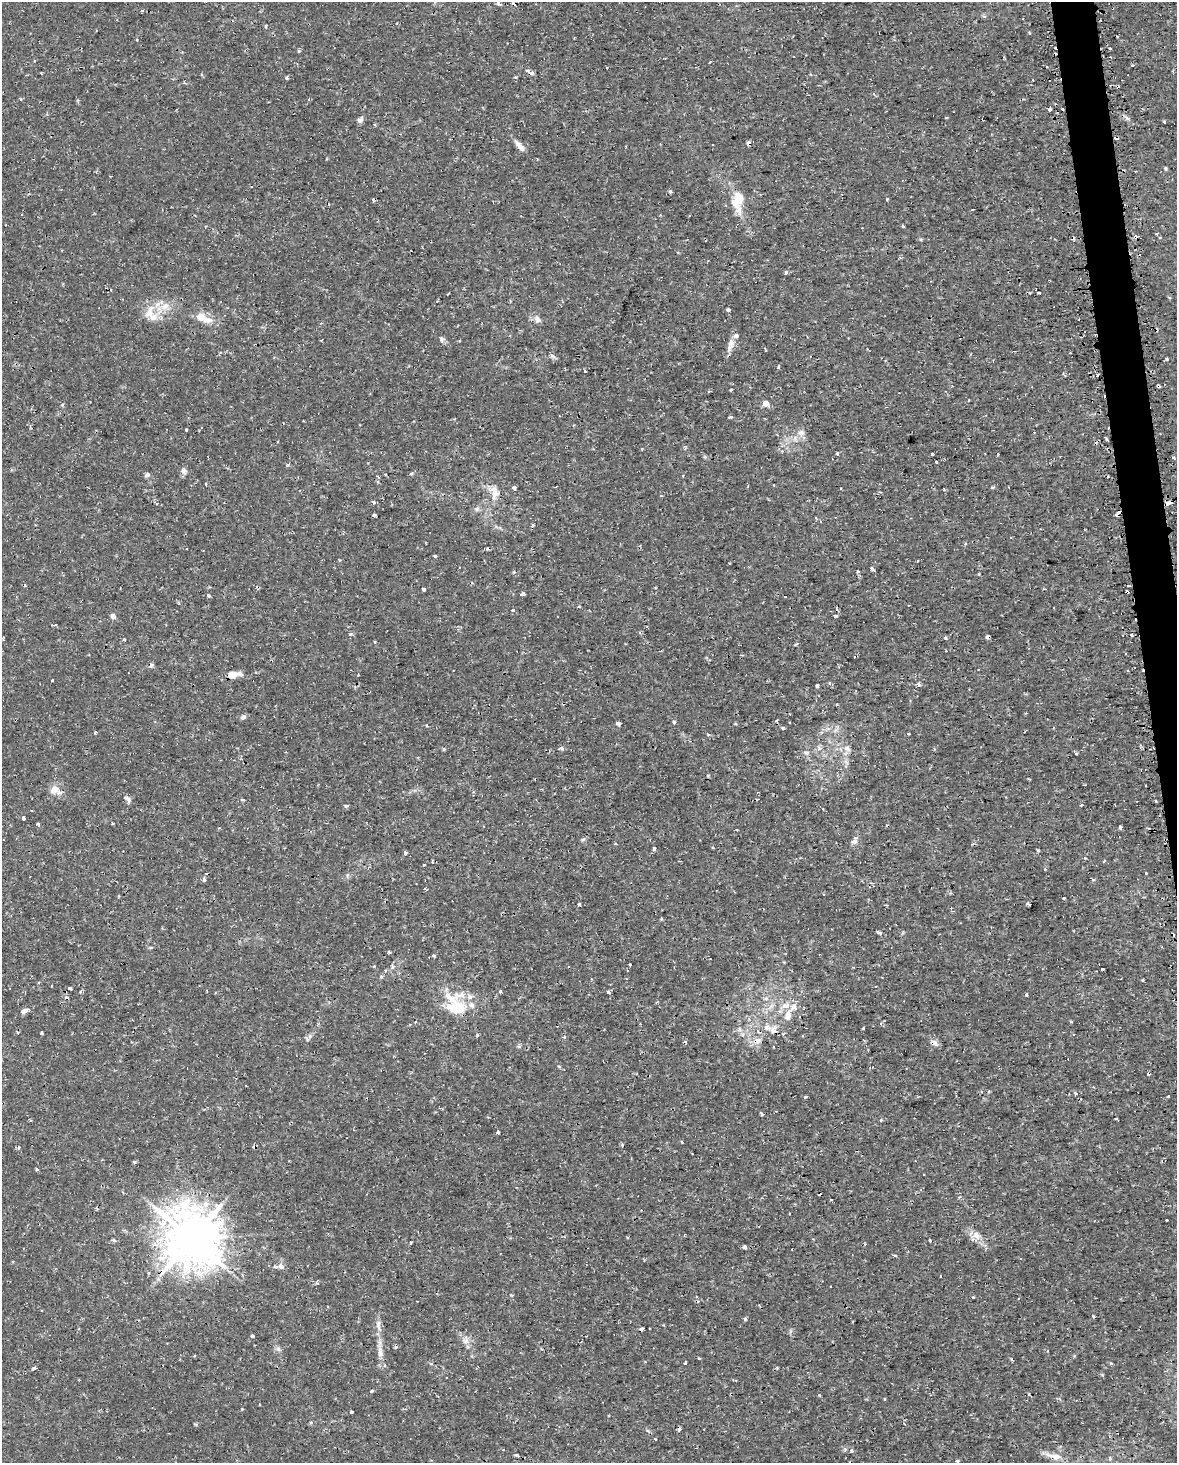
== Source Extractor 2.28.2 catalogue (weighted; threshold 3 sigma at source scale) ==
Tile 6 of 4 x 3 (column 2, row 2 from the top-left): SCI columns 1195-2369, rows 1542-3002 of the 4740 x 4499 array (HDU 1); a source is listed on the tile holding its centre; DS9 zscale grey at full resolution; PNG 1179 x 1465 px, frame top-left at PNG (2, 2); no overlay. Shown black and unused: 2% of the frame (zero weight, under 2 of 3 exposures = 3% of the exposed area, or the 3 px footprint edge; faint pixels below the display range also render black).
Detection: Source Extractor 2.28.2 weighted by HDU 2 'WHT'; one run over the whole footprint, this tile lists its part. Background 0.0102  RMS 0.0013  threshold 0.006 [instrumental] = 3 sigma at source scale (4.5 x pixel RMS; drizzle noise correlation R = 1.50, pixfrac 1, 0.0396/0.0396 arcsec/px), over >= 5 px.
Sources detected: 250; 1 inside a brighter object's white glare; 46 cosmic-ray / hot-pixel residue — not listed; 9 inside a brighter listed object's ellipse — not listed separately; the other 194 listed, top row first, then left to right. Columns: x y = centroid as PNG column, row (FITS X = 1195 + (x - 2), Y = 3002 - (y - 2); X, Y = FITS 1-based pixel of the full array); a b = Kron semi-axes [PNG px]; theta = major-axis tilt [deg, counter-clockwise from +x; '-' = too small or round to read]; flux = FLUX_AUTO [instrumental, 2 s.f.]
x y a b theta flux
498 3 4 3 - 0.35
141 11 4 3 - 0.18
266 26 4 3 - 0.21
1110 49 3 3 - 0.56
299 51 3 3 - 0.29
1132 65 3 3 - 0.13
532 73 6 5 - 0.51
287 78 5 4 - 0.18
1033 80 2 2 - 0.11
946 118 3 3 - 0.19
360 120 8 6 57 0.46
1164 122 3 3 - 0.22
374 125 4 3 - 0.17
748 143 4 4 - 0.54
519 146 20 6 -52 0.79
1165 169 3 3 - 0.52
670 191 5 4 - 0.18
887 199 3 3 - 0.35
738 200 28 14 86 2.9
328 204 3 2 - 0.095
903 226 3 3 - 0.2
1156 234 3 3 - 0.36
786 273 6 4 72 0.2
1038 293 3 3 - 0.49
165 306 11 8 29 1.1
728 310 3 3 - 0.4
150 311 22 10 67 1.7
537 319 9 7 -57 0.57
206 320 16 8 -6 1.3
736 336 4 3 - 1.5
442 340 8 5 84 0.28
731 344 18 8 77 0.98
552 356 6 5 - 0.38
1167 359 4 3 - 0.18
778 366 3 3 - 0.29
585 371 3 2 - 0.24
1158 386 4 3 - 1
731 390 3 3 - 0.27
765 403 5 4 - 1.3
730 417 4 3 - 0.23
186 430 3 3 - 0.27
801 432 9 8 - 0.63
1107 440 5 2 - 0.16
838 454 3 3 - 0.52
932 454 3 3 - 0.34
998 454 3 2 - 0.12
1174 458 4 4 - 0.15
287 465 3 3 - 0.41
184 471 8 7 - 0.49
411 474 5 3 - 0.15
147 475 7 5 41 0.31
206 484 3 2 - 0.16
514 487 4 4 - 0.72
992 487 5 3 - 0.17
495 491 17 10 -51 1.4
880 492 4 4 - 0.15
374 502 3 3 - 0.31
156 503 4 4 - 0.27
1168 503 6 4 19 1.6
477 509 7 5 68 0.31
1117 514 5 3 - 0.44
374 515 3 3 - 0.33
816 518 4 3 - 0.13
435 556 3 3 - 0.61
872 569 4 3 - 0.89
858 572 3 3 - 0.43
424 589 4 3 - 0.4
1127 592 4 3 - 0.47
523 594 4 3 - 1.5
209 596 4 4 - 0.2
785 596 3 3 - 0.34
579 607 4 2 - 0.15
513 610 3 3 - 0.85
112 616 5 4 - 0.7
836 616 3 3 - 0.65
350 634 6 5 - 0.27
945 638 5 4 - 0.22
124 640 4 3 - 0.15
375 642 3 2 - 0.17
151 665 5 5 - 0.4
232 675 8 6 7 1.8
52 680 3 3 - 0.39
830 683 3 3 - 0.51
918 685 4 3 - 0.51
817 686 4 3 - 0.38
243 717 6 6 - 0.38
674 722 5 3 - 0.27
618 723 4 3 - 0.59
789 723 3 3 - 0.3
427 725 4 3 - 0.15
783 728 5 3 - 0.18
95 732 4 3 - 0.15
708 734 5 3 - 0.14
908 734 3 3 - 0.21
562 748 4 3 - 1.1
443 749 4 3 - 0.25
847 749 9 7 -19 0.59
806 753 8 5 -21 0.33
1076 753 3 3 - 0.3
54 790 11 9 46 1.3
128 799 11 5 -38 0.43
1155 801 3 2 - 0.25
1081 805 3 3 - 0.17
346 806 5 4 - 0.21
23 818 4 3 - 0.46
112 823 5 3 - 0.12
38 824 3 3 - 0.4
1120 827 4 3 - 0.25
583 839 6 4 3 0.2
854 841 10 7 59 0.53
654 848 5 4 - 0.3
1038 850 5 3 - 0.14
405 853 4 3 - 0.3
1085 858 3 3 - 0.26
424 865 3 2 - 0.24
1146 873 3 3 - 0.28
204 879 5 4 - 0.29
1093 880 3 3 - 0.37
823 894 3 2 - 0.1
1064 898 3 3 - 0.93
580 904 3 3 - 0.44
1029 904 5 2 - 0.23
661 919 5 3 - 0.13
879 933 5 3 - 0.34
389 952 3 3 - 0.44
434 956 4 4 - 0.16
630 965 3 3 - 0.24
1102 969 3 3 - 0.51
385 970 4 3 - 0.21
1143 980 3 3 - 0.21
51 986 2 2 - 0.11
70 988 4 3 - 0.39
500 991 3 3 - 0.33
608 992 5 4 - 0.18
1026 995 3 3 - 0.56
766 998 6 4 18 0.23
456 1008 35 25 77 5.7
24 1011 8 4 26 1.1
788 1015 14 8 72 1.2
410 1024 3 3 - 0.13
863 1028 3 2 - 0.12
773 1029 11 9 68 0.74
42 1033 3 3 - 0.35
477 1035 5 4 - 0.26
564 1037 4 3 - 0.13
933 1043 10 7 -24 0.58
1075 1093 3 3 - 0.45
1168 1096 3 2 - 0.19
805 1097 4 3 - 0.17
761 1114 3 3 - 1.2
1116 1119 4 2 - 0.12
881 1120 4 3 - 0.14
498 1133 3 3 - 0.44
134 1162 4 4 - 0.19
37 1169 4 4 - 0.17
206 1204 8 7 - 0.89
1166 1220 3 2 - 0.21
976 1235 13 10 -41 1.1
191 1239 17 15 -87 530
114 1240 5 4 - 0.25
930 1240 3 3 - 0.45
411 1243 3 2 - 0.16
745 1247 4 3 - 0.4
895 1255 5 3 - 0.16
281 1266 7 6 - 0.54
275 1267 4 3 - 0.56
316 1283 6 4 -13 0.2
973 1297 3 3 - 0.1
1093 1317 4 3 - 0.16
745 1319 4 3 - 0.25
853 1322 3 2 - 0.12
378 1325 17 6 -85 0.8
252 1336 4 3 - 0.34
466 1342 9 4 19 0.34
396 1347 5 3 - 0.22
278 1349 7 4 -72 0.29
380 1352 15 7 -86 0.94
194 1356 3 2 - 0.18
1012 1359 5 3 - 0.14
685 1363 4 2 - 0.12
34 1368 6 3 20 0.24
777 1368 4 4 - 0.13
372 1391 3 3 - 0.33
1029 1394 3 2 - 0.15
351 1412 3 3 - 0.4
311 1422 5 4 - 0.16
904 1424 4 3 - 0.12
655 1439 3 2 - 0.093
845 1450 6 4 86 0.27
852 1451 4 4 - 0.34
517 1455 3 3 - 0.39
1055 1456 22 7 -13 1.3
1109 1458 5 3 - 0.15
957 1461 3 3 - 0.22
Overlapping masked pixels (flux is a lower limit): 9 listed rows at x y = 532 73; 748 143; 1158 386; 1168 503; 1117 514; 1127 592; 232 675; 933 1043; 191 1239
Isophote crosses this tile's border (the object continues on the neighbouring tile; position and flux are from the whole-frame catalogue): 1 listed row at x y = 498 3